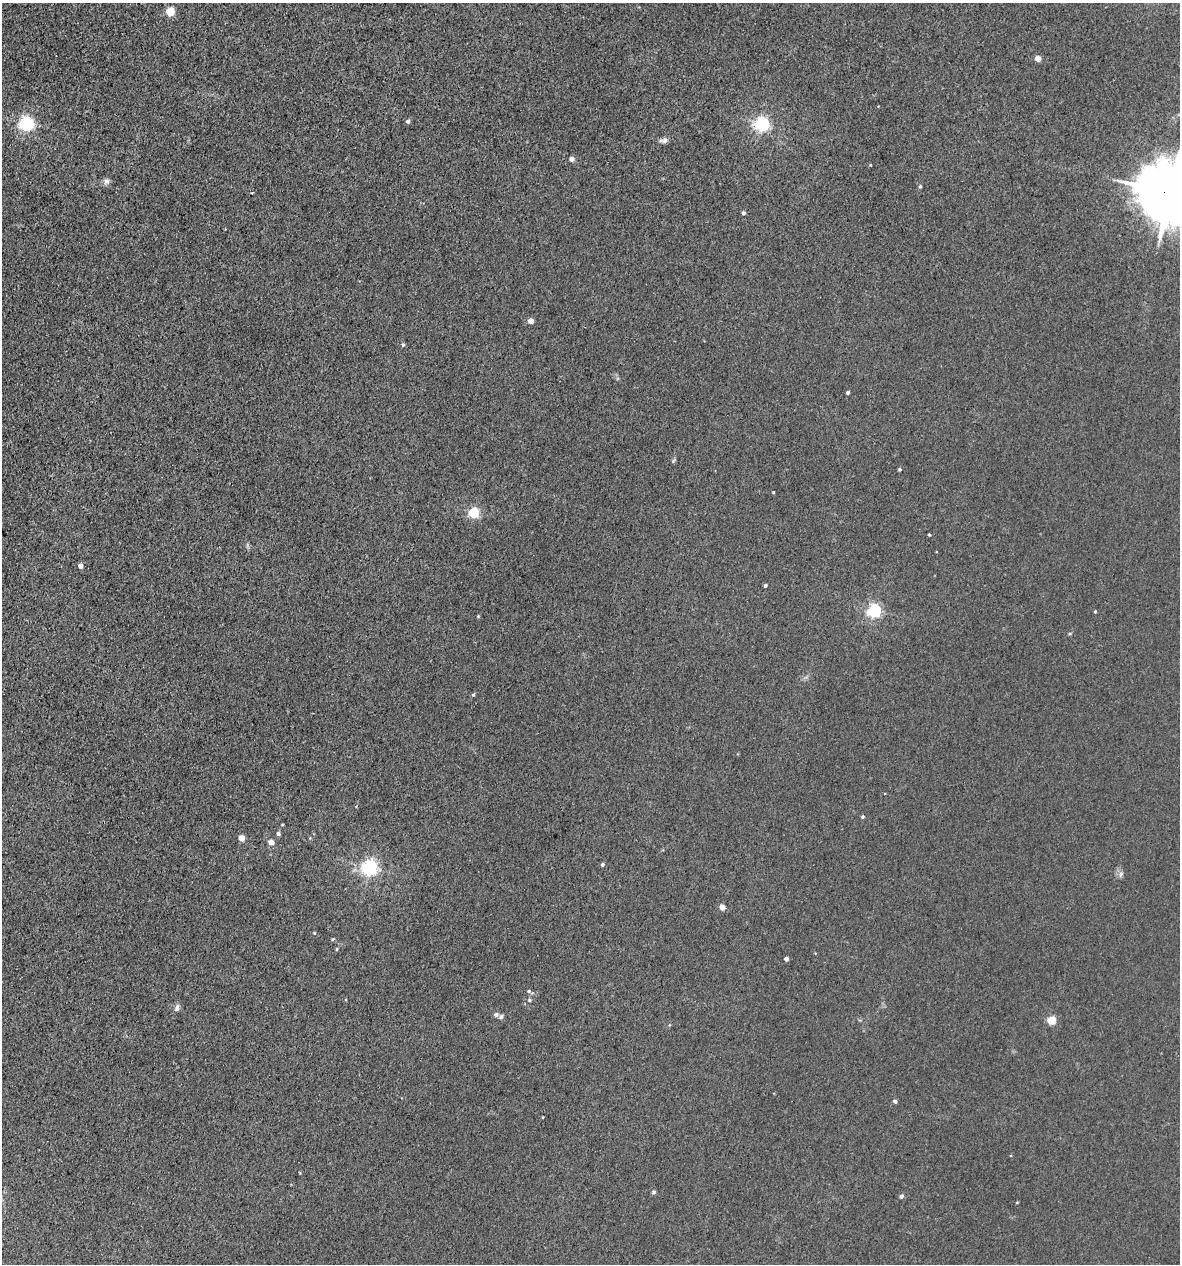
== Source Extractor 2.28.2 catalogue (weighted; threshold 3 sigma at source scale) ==
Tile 11 of 4 x 4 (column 3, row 3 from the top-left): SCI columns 2695-3872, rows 1312-2573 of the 5223 x 5150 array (HDU 1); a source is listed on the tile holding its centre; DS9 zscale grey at full resolution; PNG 1182 x 1266 px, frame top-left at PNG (2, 3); no overlay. Shown black and unused: <1% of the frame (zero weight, under 3 of 5 exposures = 5% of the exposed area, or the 3 px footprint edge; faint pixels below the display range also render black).
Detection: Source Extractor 2.28.2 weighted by HDU 2 'WHT'; one run over the whole footprint, this tile lists its part. Background 0.0171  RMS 0.0029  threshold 0.013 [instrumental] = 3 sigma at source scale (4.5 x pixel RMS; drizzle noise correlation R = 1.50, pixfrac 1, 0.05/0.05 arcsec/px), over >= 5 px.
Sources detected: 45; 1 inside a brighter listed object's ellipse — not listed separately; the other 44 listed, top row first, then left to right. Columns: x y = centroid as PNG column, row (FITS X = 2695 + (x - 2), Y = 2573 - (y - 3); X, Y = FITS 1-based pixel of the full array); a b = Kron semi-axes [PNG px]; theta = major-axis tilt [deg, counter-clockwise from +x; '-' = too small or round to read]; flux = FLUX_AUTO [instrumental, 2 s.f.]
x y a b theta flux
170 11 5 5 - 14
1038 59 4 4 - 3.2
408 121 4 4 - 0.86
26 123 6 6 - 69
762 124 6 6 - 73
664 140 10 6 4 1.2
572 159 4 4 - 1.4
106 181 9 7 72 1
920 186 4 4 - 0.32
1170 193 20 17 -23 2100
743 213 4 4 - 0.72
531 321 4 4 - 2.7
403 345 5 4 - 0.45
847 393 4 3 - 0.56
899 469 3 3 - 0.42
773 492 3 2 - 0.24
473 513 5 5 - 26
929 535 3 3 - 0.27
80 566 5 4 - 1.4
765 586 4 3 - 0.46
874 611 5 5 - 60
1095 611 4 3 - 0.33
473 695 5 4 - 0.37
862 817 4 4 - 0.44
278 834 5 4 - 0.61
242 838 4 4 - 4.1
271 842 6 5 - 1.7
602 865 4 4 - 0.61
370 868 6 6 - 89
1121 874 9 5 69 0.79
722 907 4 4 - 3.3
314 933 4 4 - 0.27
333 939 5 4 - 0.35
337 949 5 3 - 0.3
786 959 4 4 - 1.5
529 991 6 5 - 0.51
529 1000 5 4 - 0.33
177 1008 9 6 64 0.99
496 1014 6 5 - 0.73
1051 1020 5 5 - 13
895 1101 4 4 - 0.74
654 1192 5 5 - 0.42
901 1196 5 5 - 0.69
1017 1202 4 3 - 0.21
Overlapping masked pixels (flux is a lower limit): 1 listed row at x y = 1170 193
Isophote crosses this tile's border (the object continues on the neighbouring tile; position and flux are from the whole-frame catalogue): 1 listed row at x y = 1170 193